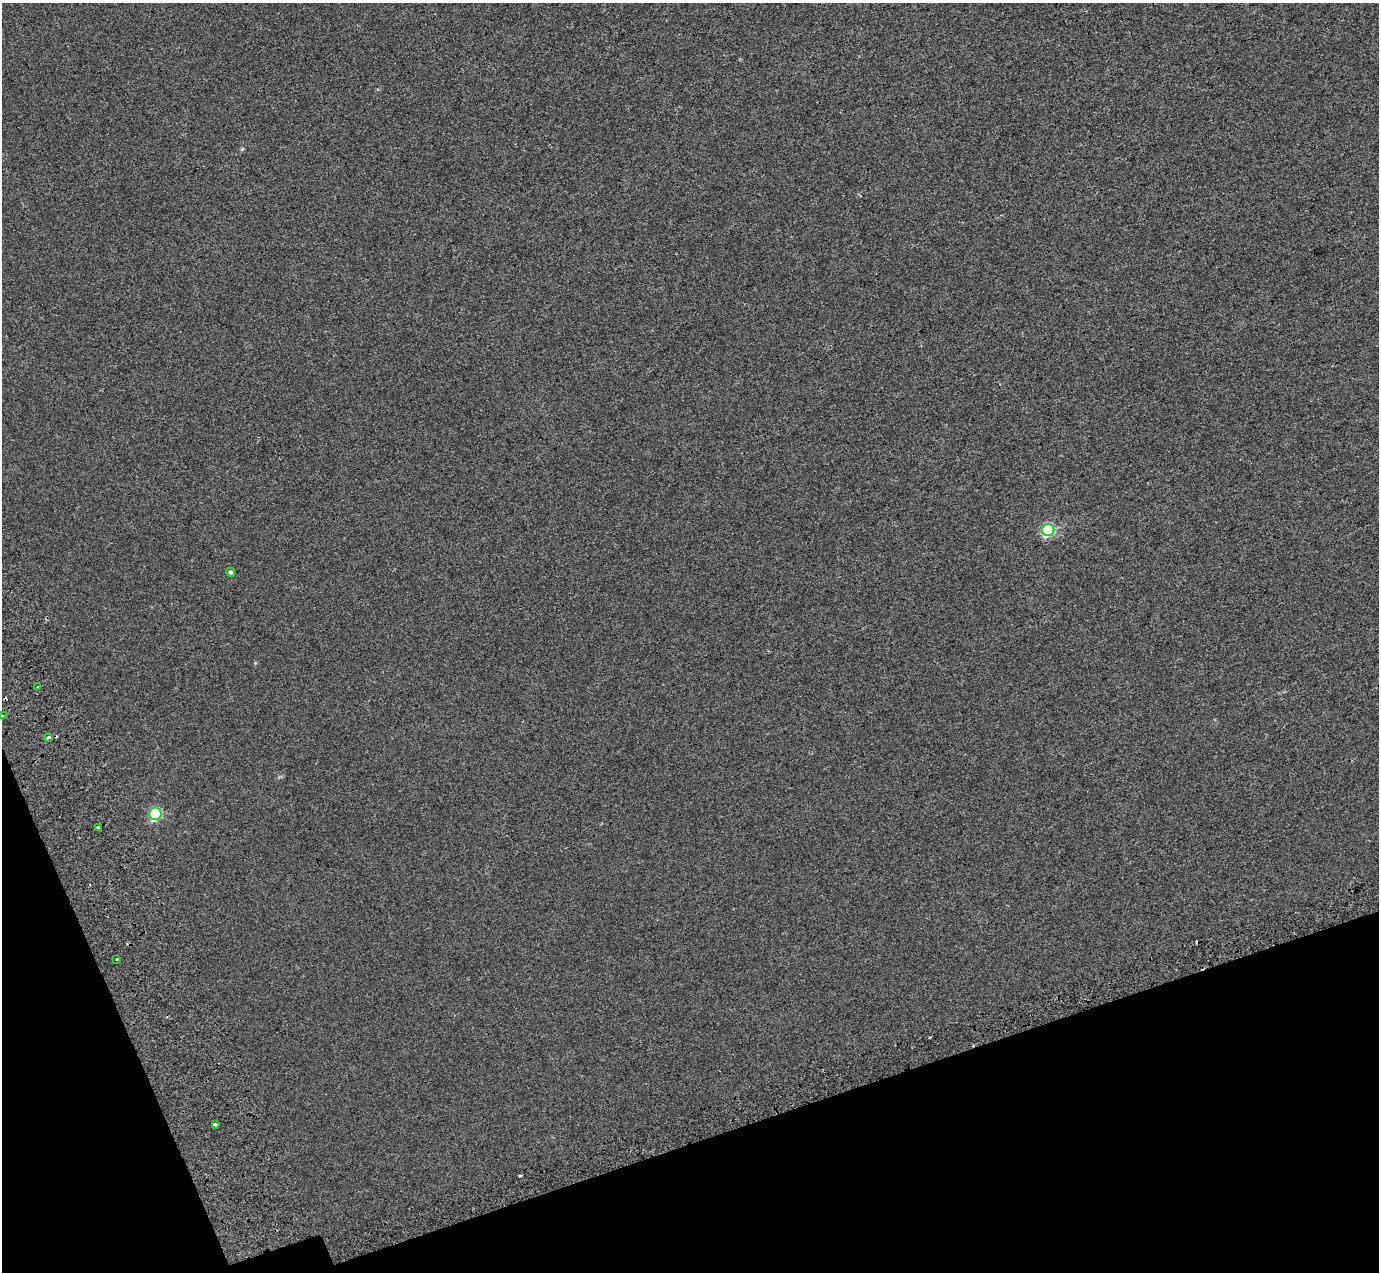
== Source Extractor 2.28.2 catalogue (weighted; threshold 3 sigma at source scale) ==
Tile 14 of 4 x 4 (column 2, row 4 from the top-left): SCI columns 1480-2856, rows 226-1495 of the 5712 x 5475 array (HDU 1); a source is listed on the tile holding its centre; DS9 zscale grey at full resolution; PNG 1381 x 1274 px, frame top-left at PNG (2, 3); each listed source drawn as its Kron ellipse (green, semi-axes under 4 px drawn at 4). Shown black and unused: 15% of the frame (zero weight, under 2 of 3 exposures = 6% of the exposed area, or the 3 px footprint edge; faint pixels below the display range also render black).
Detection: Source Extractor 2.28.2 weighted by HDU 2 'WHT'; one run over the whole footprint, this tile lists its part. Background 0.00395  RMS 0.007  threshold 0.0313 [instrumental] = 3 sigma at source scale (4.5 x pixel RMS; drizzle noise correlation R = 1.50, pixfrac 1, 0.0396/0.0396 arcsec/px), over >= 5 px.
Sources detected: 14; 5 cosmic-ray / hot-pixel residue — neither listed nor drawn; the other 9 listed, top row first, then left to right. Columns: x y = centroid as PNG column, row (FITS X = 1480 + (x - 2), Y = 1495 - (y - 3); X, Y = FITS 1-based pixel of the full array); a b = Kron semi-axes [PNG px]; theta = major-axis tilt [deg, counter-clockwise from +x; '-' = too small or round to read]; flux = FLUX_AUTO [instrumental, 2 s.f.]
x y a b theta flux
1048 530 6 6 - 77
231 572 5 4 - 1.8
38 687 3 2 - 0.84
3 716 4 3 - 0.96
48 738 4 3 - 3.9
155 814 6 6 - 63
98 827 3 3 - 3.6
117 960 3 2 - 0.68
215 1124 4 3 - 3
Overlapping masked pixels (flux is a lower limit): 1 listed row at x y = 48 738